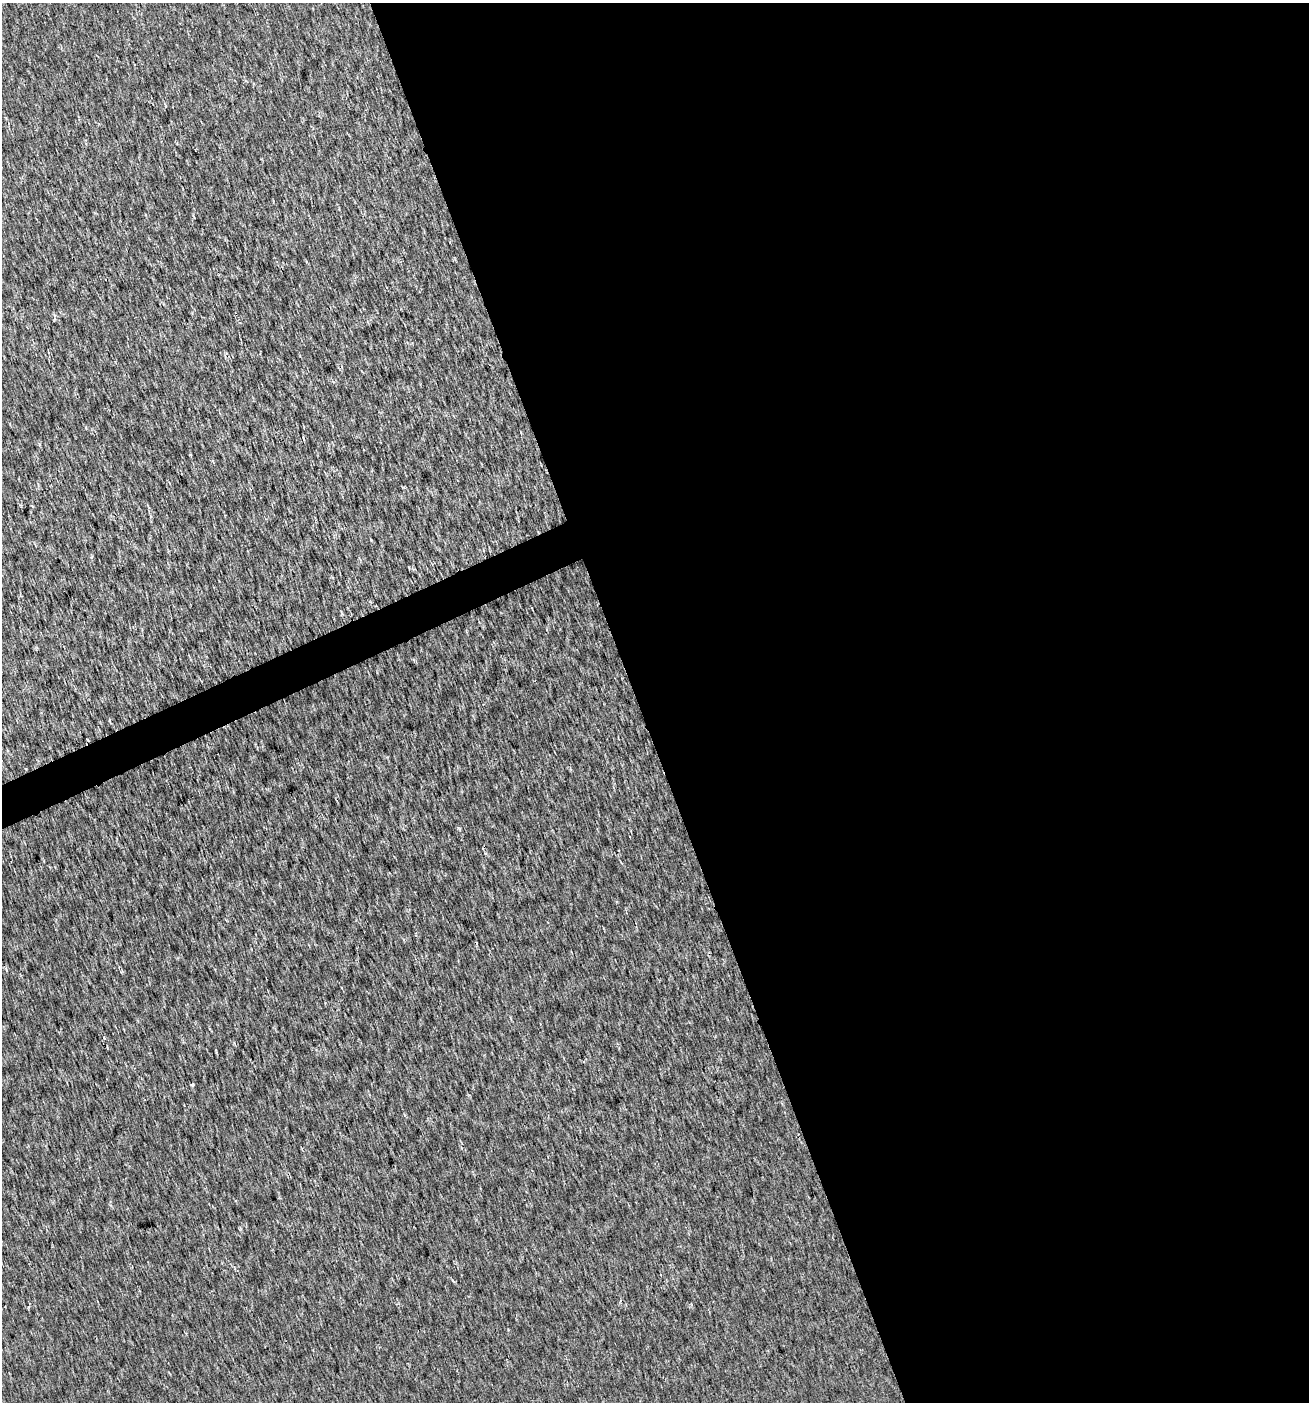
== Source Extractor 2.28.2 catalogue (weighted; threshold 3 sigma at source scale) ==
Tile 8 of 4 x 4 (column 4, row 2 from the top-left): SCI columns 4005-5311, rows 2801-4200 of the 5452 x 5599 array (HDU 1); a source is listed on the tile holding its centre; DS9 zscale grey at full resolution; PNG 1311 x 1404 px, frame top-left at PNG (2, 3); no overlay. Shown black and unused: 53% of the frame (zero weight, under 2 of 3 exposures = <1% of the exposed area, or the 3 px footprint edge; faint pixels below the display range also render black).
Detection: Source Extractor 2.28.2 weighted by HDU 2 'WHT'; one run over the whole footprint, this tile lists its part. Background 0.00179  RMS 0.0037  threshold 0.0168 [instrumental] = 3 sigma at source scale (4.5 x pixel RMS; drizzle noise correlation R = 1.50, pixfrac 1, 0.0396/0.0396 arcsec/px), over >= 5 px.
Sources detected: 3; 1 cosmic-ray / hot-pixel residue — not listed; the other 2 listed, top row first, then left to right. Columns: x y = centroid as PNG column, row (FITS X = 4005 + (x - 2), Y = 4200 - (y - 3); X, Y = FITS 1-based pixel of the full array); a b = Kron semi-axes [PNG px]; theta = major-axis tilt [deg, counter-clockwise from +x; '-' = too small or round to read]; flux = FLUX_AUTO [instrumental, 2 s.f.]
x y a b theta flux
104 1038 3 3 - 0.79
192 1084 3 3 - 3.7